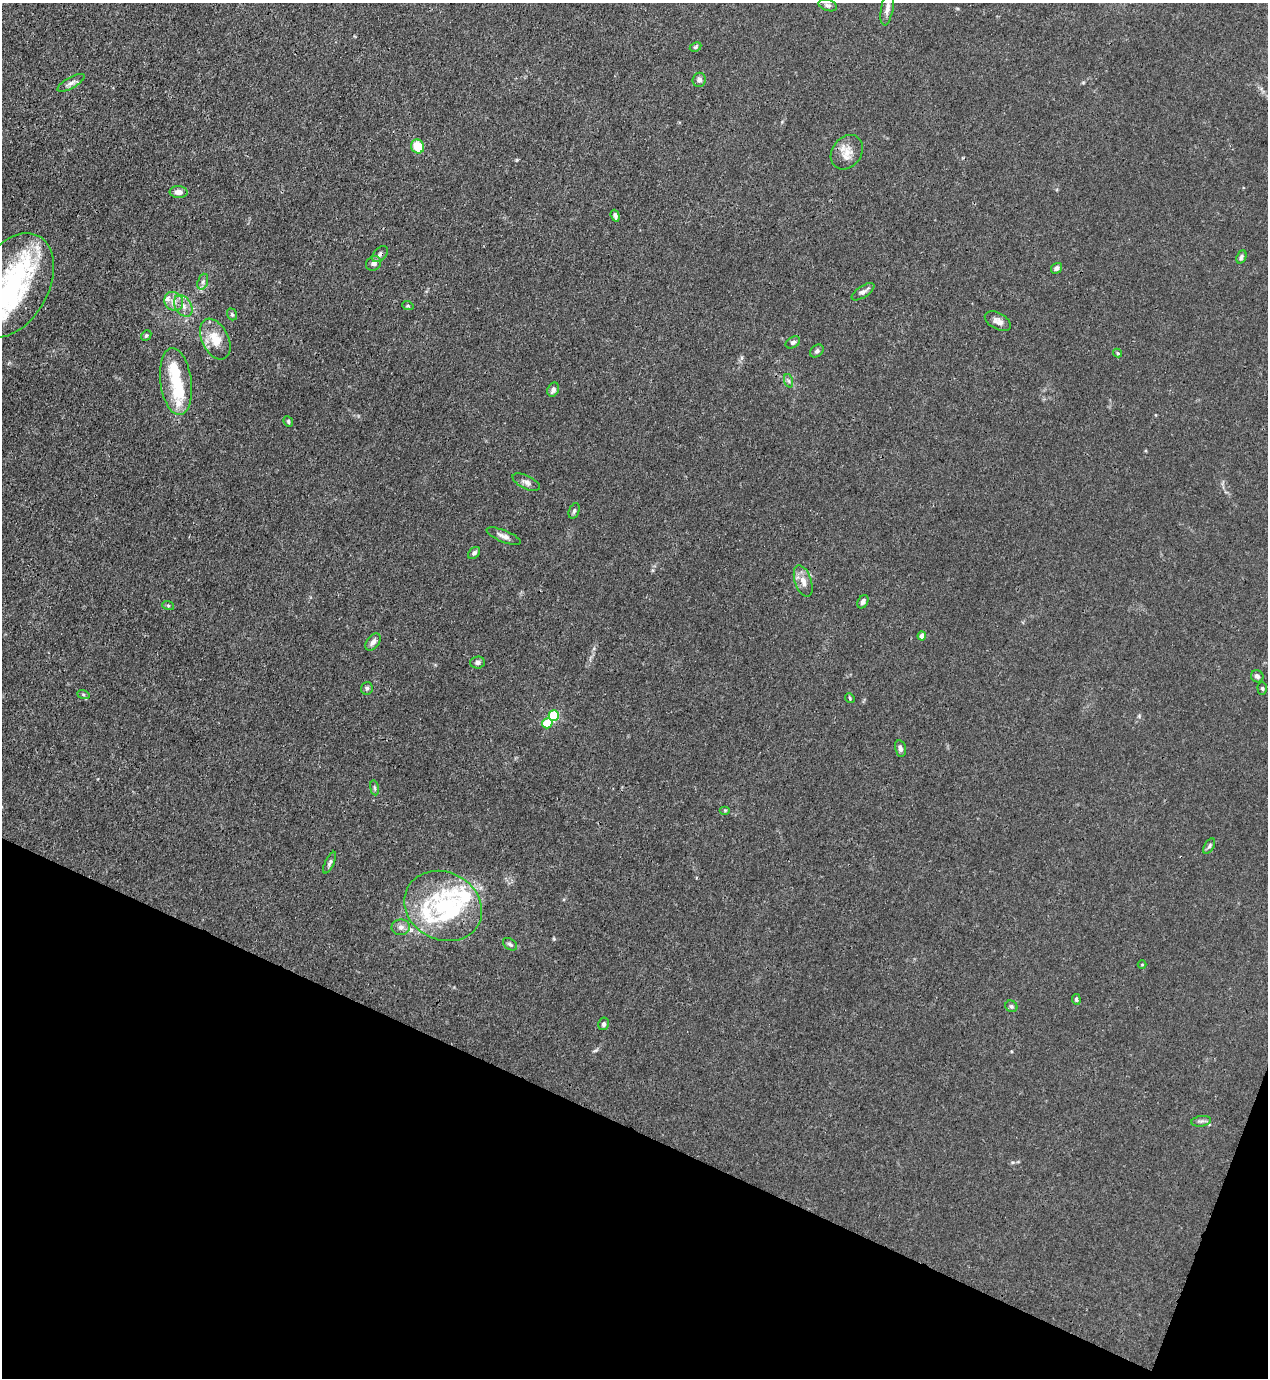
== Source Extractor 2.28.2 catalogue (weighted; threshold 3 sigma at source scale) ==
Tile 15 of 4 x 4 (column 3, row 4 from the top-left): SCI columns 2757-4022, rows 42-1417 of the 5645 x 5584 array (HDU 1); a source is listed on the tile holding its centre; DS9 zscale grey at full resolution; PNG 1270 x 1380 px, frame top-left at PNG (2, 3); each listed source drawn as its Kron ellipse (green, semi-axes under 4 px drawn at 4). Shown black and unused: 19% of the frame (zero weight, under 3 of 4 exposures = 7% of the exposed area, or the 3 px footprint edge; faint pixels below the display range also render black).
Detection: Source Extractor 2.28.2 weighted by HDU 2 'WHT'; one run over the whole footprint, this tile lists its part. Background 0.0179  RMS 0.0025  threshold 0.0113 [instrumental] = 3 sigma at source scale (4.5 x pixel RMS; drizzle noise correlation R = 1.50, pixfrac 1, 0.05/0.05 arcsec/px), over >= 5 px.
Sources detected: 71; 3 inside a brighter object's white glare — neither listed nor drawn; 8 inside a brighter listed object's ellipse — not listed separately; the other 60 listed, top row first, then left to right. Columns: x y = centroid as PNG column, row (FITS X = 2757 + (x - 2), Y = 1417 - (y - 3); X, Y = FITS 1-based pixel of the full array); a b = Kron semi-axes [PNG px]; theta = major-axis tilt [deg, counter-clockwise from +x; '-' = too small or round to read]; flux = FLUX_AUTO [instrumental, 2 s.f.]
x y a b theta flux
828 5 9 5 -17 0.76
887 8 18 6 79 1.4
696 47 6 4 27 0.34
699 80 7 6 - 0.88
71 83 15 5 29 1.1
418 146 7 6 - 5.7
847 152 18 14 53 3.3
179 192 9 6 -2 1.4
615 216 6 3 -71 0.79
380 254 9 6 49 0.76
1241 257 7 4 66 0.67
373 263 8 7 - 0.96
1057 268 6 5 - 0.84
203 282 8 5 70 0.71
12 285 56 36 61 39
863 292 13 5 33 0.97
174 301 10 9 - 1.7
183 306 12 8 -57 1.8
408 306 6 3 -18 0.31
232 314 6 4 -69 0.37
998 321 14 8 -28 1.4
146 335 6 4 49 0.39
215 339 22 13 -64 5.2
793 342 8 5 30 0.63
817 351 7 5 41 0.59
1117 353 4 3 - 0.36
176 381 34 15 -83 9.3
789 381 7 4 -71 0.5
553 390 7 5 63 1.1
288 421 5 4 - 0.44
526 482 15 6 -26 1.2
574 511 8 5 69 0.54
504 536 18 6 -22 1.3
474 553 7 5 45 0.65
803 581 16 8 -71 2.1
863 602 7 5 61 0.69
168 605 6 4 -20 0.29
922 636 4 4 - 2.1
373 642 10 6 54 1.2
477 662 7 6 - 0.67
1257 676 6 6 - 0.82
367 688 6 6 - 0.52
1262 688 6 4 -89 0.38
83 694 6 4 -19 0.38
850 698 5 4 - 0.28
554 716 5 5 - 16
547 723 5 5 - 6.2
900 748 8 5 -78 0.81
374 788 8 4 -81 0.41
725 810 5 3 - 0.25
1209 846 8 4 60 0.52
330 863 12 4 65 0.66
443 906 40 34 -27 23
401 927 9 8 - 1.1
510 944 8 5 -37 0.6
1142 964 4 3 - 0.19
1076 999 5 4 - 0.55
1011 1006 6 5 - 0.48
604 1024 6 5 - 0.72
1201 1121 10 5 7 0.69
Overlapping masked pixels (flux is a lower limit): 1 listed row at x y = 380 254
Isophote crosses this tile's border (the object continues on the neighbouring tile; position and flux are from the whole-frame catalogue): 2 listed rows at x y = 887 8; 12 285